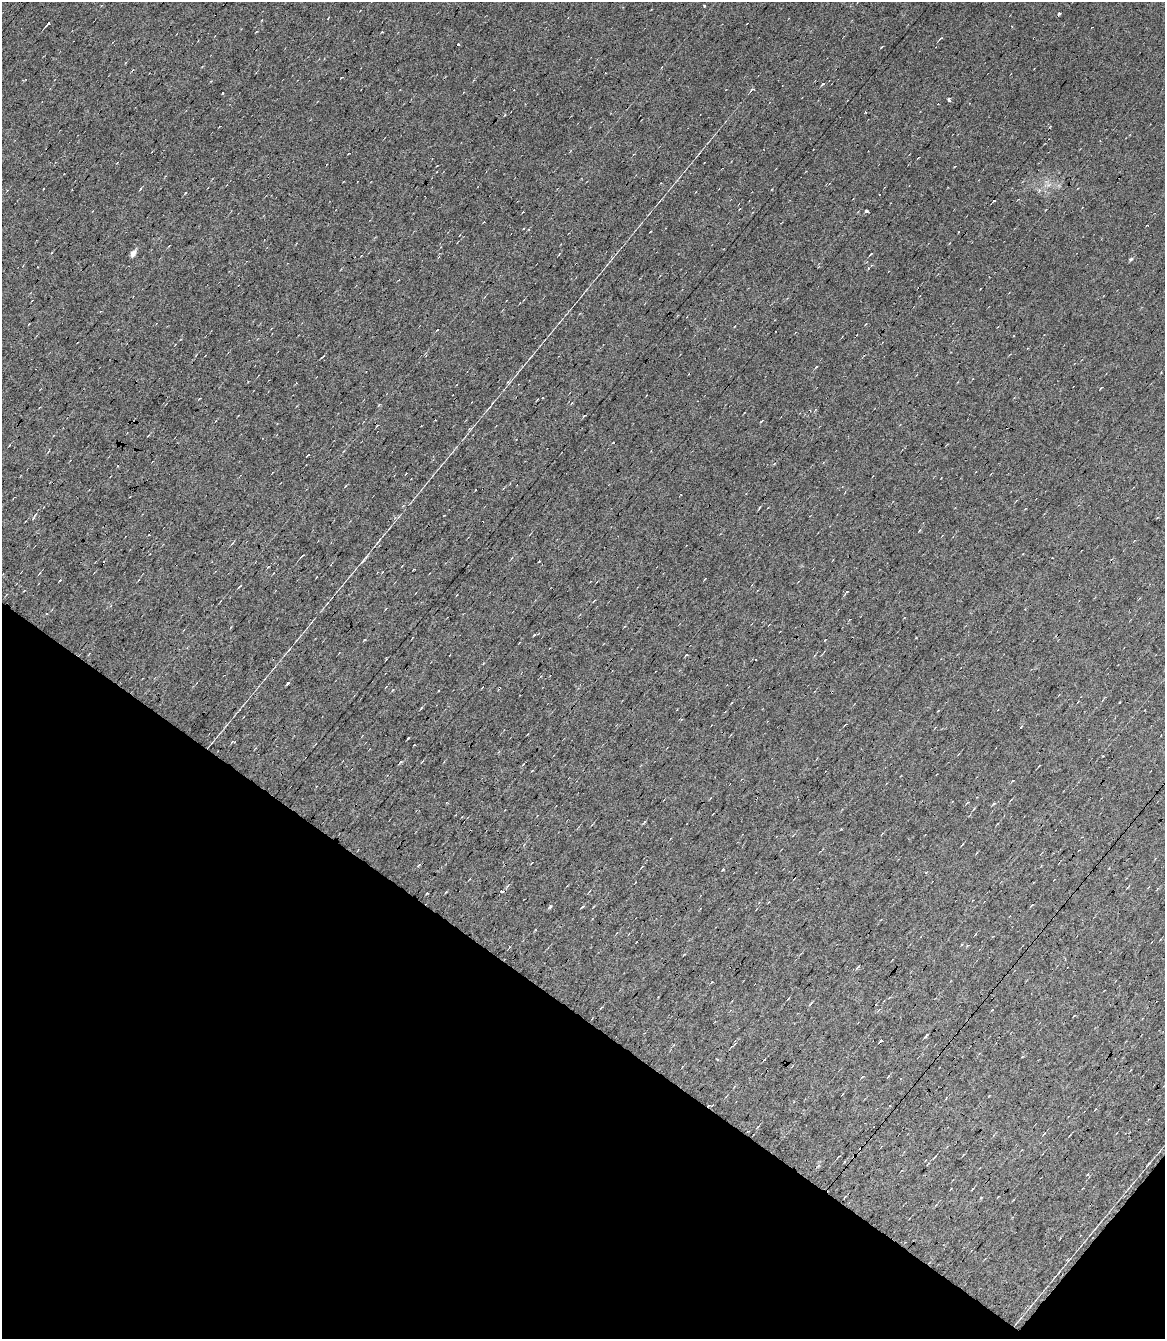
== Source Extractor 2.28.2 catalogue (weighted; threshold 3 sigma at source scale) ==
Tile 11 of 4 x 3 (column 3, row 3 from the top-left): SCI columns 2328-3490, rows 208-1544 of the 4654 x 4391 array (HDU 1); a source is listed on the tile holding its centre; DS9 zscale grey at full resolution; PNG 1167 x 1341 px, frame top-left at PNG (2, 2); no overlay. Shown black and unused: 25% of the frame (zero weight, under 7 of 13 exposures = <1% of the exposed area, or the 3 px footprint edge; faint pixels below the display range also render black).
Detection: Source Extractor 2.28.2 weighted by HDU 2 'WHT'; one run over the whole footprint, this tile lists its part. Background 0.0179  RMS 0.0058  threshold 0.0237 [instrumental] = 3 sigma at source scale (4.09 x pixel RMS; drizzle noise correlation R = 1.36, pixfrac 0.8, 0.0396/0.0396 arcsec/px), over >= 5 px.
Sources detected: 83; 19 cosmic-ray / hot-pixel residue — not listed; the other 64 listed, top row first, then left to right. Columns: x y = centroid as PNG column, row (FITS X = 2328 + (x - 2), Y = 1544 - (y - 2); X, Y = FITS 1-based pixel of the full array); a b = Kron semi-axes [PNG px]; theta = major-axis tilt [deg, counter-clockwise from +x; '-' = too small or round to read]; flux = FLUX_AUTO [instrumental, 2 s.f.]
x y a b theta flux
48 23 5 3 - 2.6
382 32 3 2 - 0.37
940 39 6 2 30 0.61
458 44 3 2 - 17
882 47 4 2 - 0.38
823 84 5 3 - 0.71
753 89 5 3 - 1.3
222 93 3 2 - 0.51
949 100 3 3 - 4.6
865 112 2 2 - 0.4
348 154 3 2 - 0.34
994 201 3 2 - 0.54
866 211 3 3 - 7.2
650 232 3 2 - 0.3
958 232 2 2 - 0.55
133 253 6 4 61 3.5
871 254 3 2 - 0.46
1131 259 5 4 - 0.72
437 330 3 2 - 0.4
1101 388 4 2 - 0.4
542 397 3 3 - 0.9
435 420 3 2 - 0.82
308 455 3 2 - 0.51
345 486 4 2 - 0.39
759 508 7 2 62 0.54
302 555 4 2 - 0.78
363 561 10 3 50 0.97
539 561 3 2 - 0.33
705 579 3 2 - 0.41
239 587 4 2 - 0.56
1025 609 2 2 - 0.27
686 655 4 2 - 0.47
755 659 2 2 - 0.41
288 683 4 3 - 0.71
438 691 2 2 - 0.52
408 738 3 3 - 1
414 745 3 2 - 0.29
1103 756 2 2 - 0.34
1039 766 3 2 - 0.35
1012 781 4 2 - 0.43
993 804 6 3 36 0.72
644 822 6 3 52 0.52
841 829 2 2 - 0.38
642 867 5 2 - 0.39
723 869 4 3 - 0.45
502 891 3 3 - 17
446 892 3 2 - 0.45
427 893 3 3 - 0.73
1032 905 4 3 - 0.4
583 906 5 3 - 0.51
550 907 6 3 18 0.62
858 967 5 3 - 0.59
926 1036 4 2 - 1.1
732 1046 4 3 - 0.41
1022 1056 3 2 - 0.37
718 1059 3 2 - 0.76
888 1076 4 3 - 0.52
862 1077 4 3 - 0.53
842 1094 3 2 - 0.39
1096 1108 4 3 - 0.49
758 1126 4 2 - 0.37
1044 1133 5 3 - 0.52
838 1157 5 2 - 0.55
972 1189 4 2 - 0.39
Unlisted compact peaks at least as high as the median listed source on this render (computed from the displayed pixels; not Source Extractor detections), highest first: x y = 185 193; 401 762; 364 640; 534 635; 379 405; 816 367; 421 708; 1149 1163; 33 518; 916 638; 140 189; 1021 727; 761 421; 508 382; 535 930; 825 640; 584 416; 919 531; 712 982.